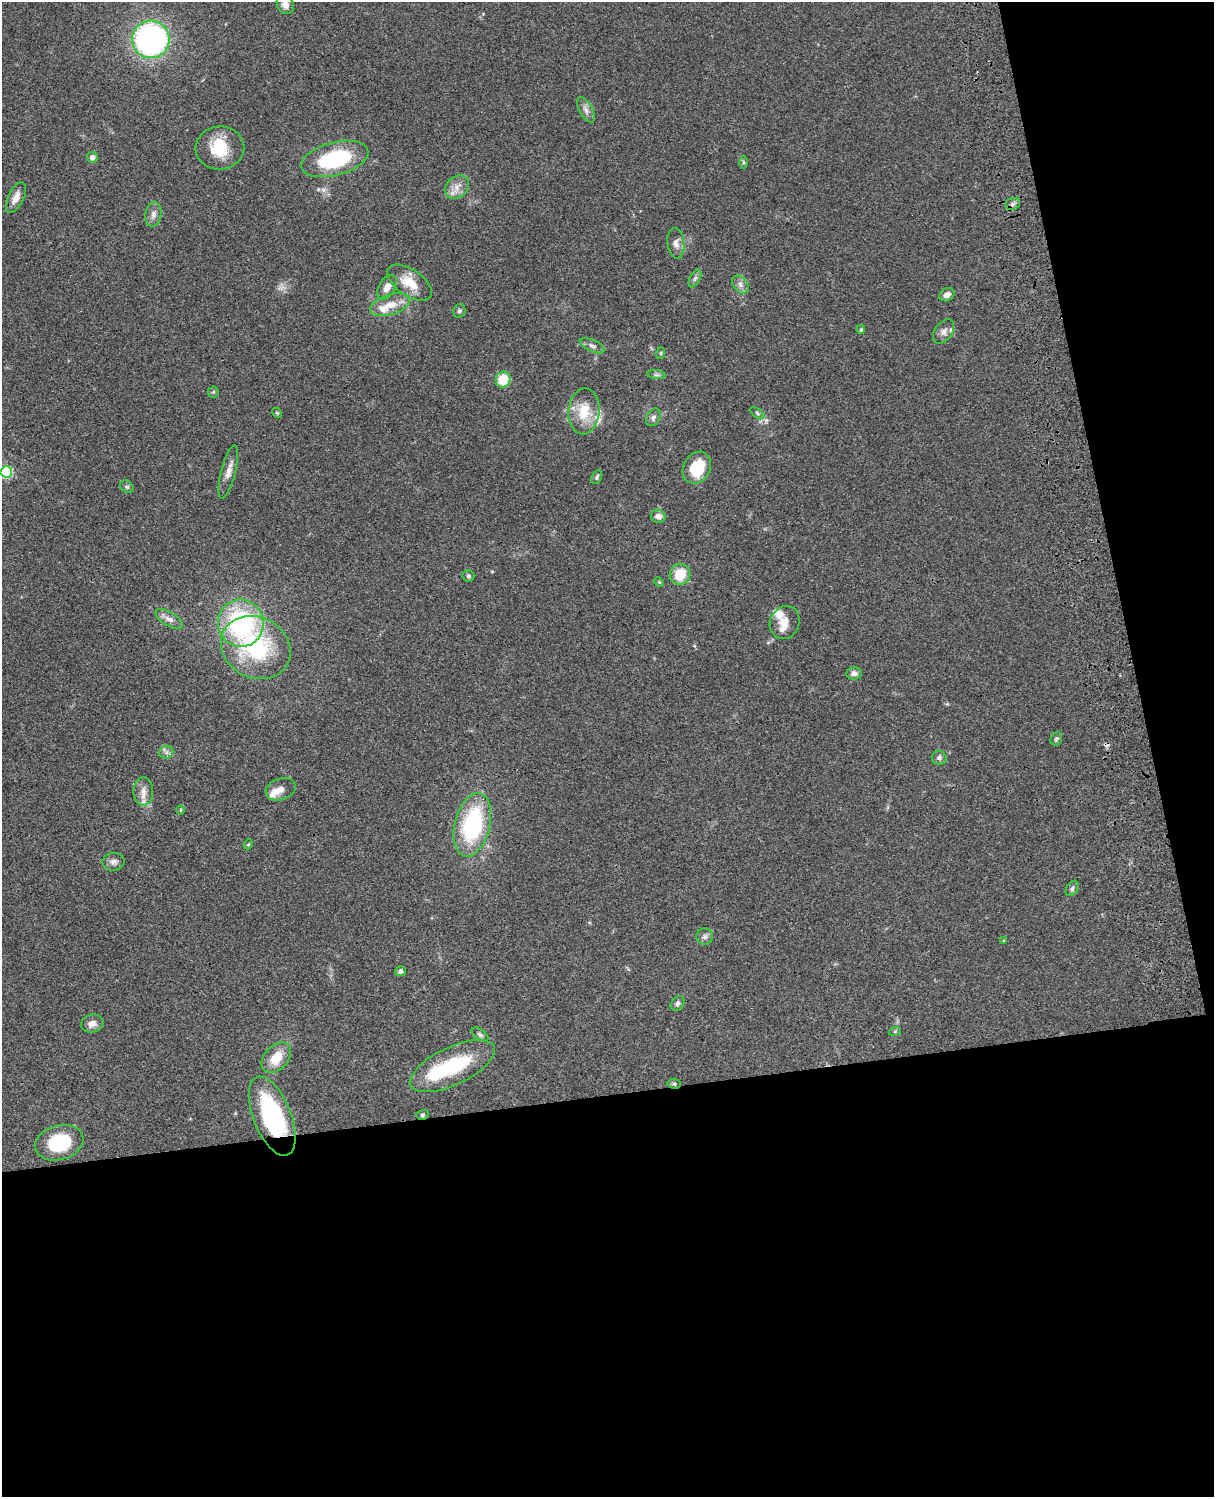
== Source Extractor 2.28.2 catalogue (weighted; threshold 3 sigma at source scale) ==
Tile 12 of 4 x 3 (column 4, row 3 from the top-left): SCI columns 3758-4969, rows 278-1772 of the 5088 x 4927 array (HDU 1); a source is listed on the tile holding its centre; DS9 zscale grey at full resolution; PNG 1216 x 1499 px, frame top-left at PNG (2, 2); each listed source drawn as its Kron ellipse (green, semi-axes under 4 px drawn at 4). Shown black and unused: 33% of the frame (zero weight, under 3 of 4 exposures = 6% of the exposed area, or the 3 px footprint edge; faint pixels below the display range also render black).
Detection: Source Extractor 2.28.2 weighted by HDU 2 'WHT'; one run over the whole footprint, this tile lists its part. Background 0.0799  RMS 0.0058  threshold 0.0261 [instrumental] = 3 sigma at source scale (4.5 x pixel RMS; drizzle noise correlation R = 1.50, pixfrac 1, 0.05/0.05 arcsec/px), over >= 5 px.
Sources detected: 78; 1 too faint to see at this stretch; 1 inside a brighter object's white glare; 1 cosmic-ray / hot-pixel residue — neither listed nor drawn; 8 inside a brighter listed object's ellipse — not listed separately; the other 67 listed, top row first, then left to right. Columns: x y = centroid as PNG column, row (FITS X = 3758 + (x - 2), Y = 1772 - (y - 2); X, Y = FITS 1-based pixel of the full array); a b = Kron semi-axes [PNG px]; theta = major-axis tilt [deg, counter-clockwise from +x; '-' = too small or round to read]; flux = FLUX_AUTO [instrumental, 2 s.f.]
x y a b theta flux
285 4 10 8 -59 4
151 39 19 19 - 150
586 110 14 6 -61 2.9
220 148 24 21 5 19
92 157 5 5 - 2.7
335 159 34 16 15 49
743 162 6 4 -89 0.75
457 187 13 10 43 5.2
16 198 16 7 64 4.9
1013 204 8 6 21 1.6
153 214 12 8 80 3.1
676 243 15 8 -84 3.5
695 278 9 5 62 1.4
409 283 25 13 -34 12
740 285 10 7 -52 2.7
387 287 14 8 59 4.5
947 295 8 6 28 2.7
390 305 20 10 17 8.9
459 311 7 6 - 1.2
861 330 4 4 - 0.99
944 332 14 8 54 3.2
592 346 13 5 -23 2.1
661 353 6 3 72 0.69
656 375 9 4 -7 1.3
503 380 8 7 - 14
213 392 5 5 - 0.83
584 411 23 15 85 15
277 413 5 4 - 0.61
757 413 8 4 -36 1.1
653 417 9 6 62 1.8
697 468 17 13 59 19
6 472 6 5 - 54
228 472 27 7 75 4.8
597 477 7 5 63 1.1
127 487 7 5 -39 1.1
658 516 7 6 - 3.3
680 574 11 10 - 13
468 576 6 5 - 1.2
659 582 5 4 - 0.57
169 619 15 6 -31 3.4
785 622 17 14 66 6.7
241 623 24 22 -75 73
256 648 36 30 -27 55
854 673 8 6 6 2.4
1056 739 7 5 64 1
166 752 7 6 - 1.7
939 758 7 7 - 1.9
281 789 15 10 20 4.4
143 791 14 10 -89 4.7
181 810 5 3 - 0.58
472 825 32 17 76 60
248 844 5 4 - 0.65
113 862 11 9 9 2.7
1072 888 8 5 56 1.4
705 937 8 8 - 2
1004 940 4 3 - 0.56
400 971 5 5 - 1.9
678 1004 8 6 54 1.7
92 1024 11 9 15 3.7
895 1031 6 4 19 0.69
480 1035 9 5 -36 1.4
276 1058 17 12 47 12
452 1066 46 18 25 42
674 1084 6 5 - 1.1
422 1115 6 5 - 0.93
272 1116 42 19 -68 71
59 1143 24 17 16 32
Overlapping masked pixels (flux is a lower limit): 2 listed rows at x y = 674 1084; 272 1116
Isophote crosses this tile's border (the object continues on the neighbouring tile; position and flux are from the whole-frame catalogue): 2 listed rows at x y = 285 4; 6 472